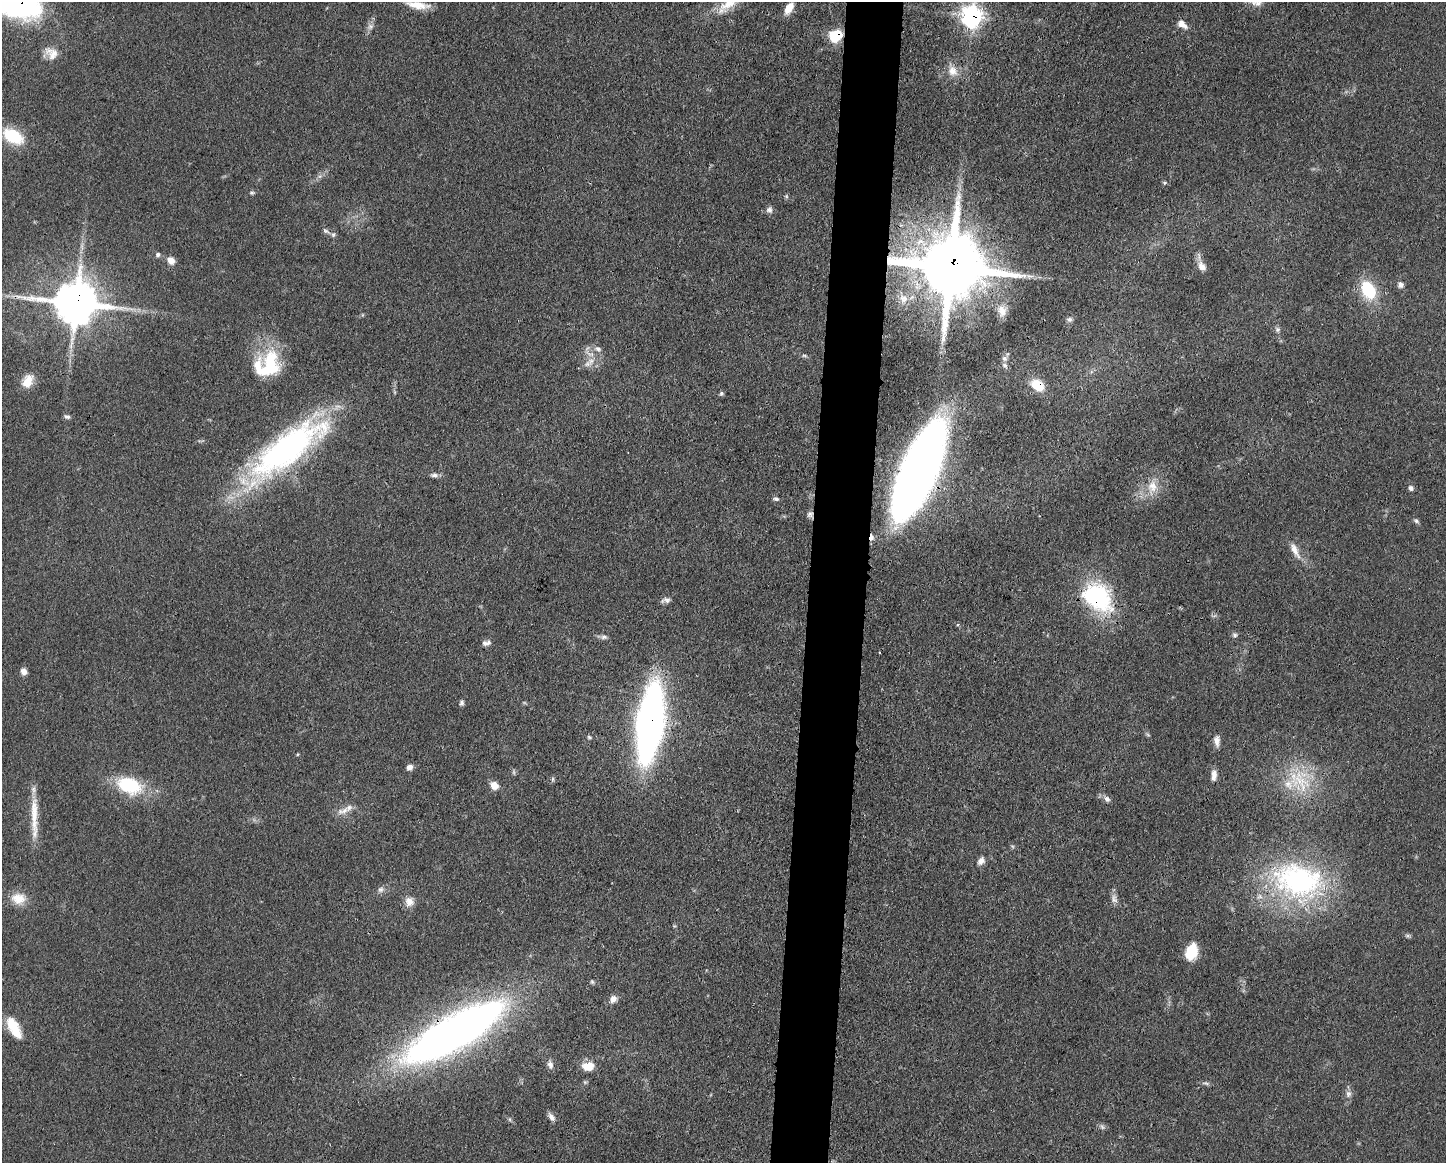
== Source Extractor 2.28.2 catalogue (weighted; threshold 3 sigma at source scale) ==
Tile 5 of 3 x 4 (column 2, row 2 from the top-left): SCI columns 1558-3001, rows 2328-3488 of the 4672 x 4656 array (HDU 1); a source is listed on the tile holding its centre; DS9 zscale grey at full resolution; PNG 1448 x 1165 px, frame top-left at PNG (2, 2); no overlay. Shown black and unused: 4% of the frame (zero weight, under 3 of 4 exposures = <1% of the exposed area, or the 3 px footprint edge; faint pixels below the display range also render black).
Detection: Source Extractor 2.28.2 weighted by HDU 2 'WHT'; one run over the whole footprint, this tile lists its part. Background 0.0585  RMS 0.0042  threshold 0.019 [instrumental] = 3 sigma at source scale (4.5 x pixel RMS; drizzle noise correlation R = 1.50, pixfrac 1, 0.05/0.05 arcsec/px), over >= 5 px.
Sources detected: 92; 2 too faint to see at this stretch — not listed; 4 inside a brighter listed object's ellipse — not listed separately; the other 86 listed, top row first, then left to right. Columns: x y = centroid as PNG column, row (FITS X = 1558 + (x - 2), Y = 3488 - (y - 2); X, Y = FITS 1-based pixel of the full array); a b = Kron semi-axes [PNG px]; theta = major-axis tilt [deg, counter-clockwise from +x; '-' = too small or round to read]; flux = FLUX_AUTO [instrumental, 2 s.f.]
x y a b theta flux
16 2 49 27 -23 140
728 4 37 12 40 10
418 5 28 8 -8 6.3
789 8 16 8 58 4.6
972 16 9 8 - 200
1182 24 14 8 -38 3
370 27 9 7 -76 1.6
836 35 11 9 31 15
51 53 19 13 -38 4.9
952 71 15 12 -74 4.6
13 136 21 13 -28 19
1165 183 6 5 - 0.65
252 193 7 5 6 0.69
786 196 6 4 -46 0.61
769 210 9 8 - 1.6
326 231 11 5 -37 1.2
82 246 9 4 -85 1.2
158 254 6 6 - 0.97
171 261 8 7 - 3.7
1202 266 12 9 -53 3.5
951 267 21 17 -15 5400
1029 276 11 6 -3 1.8
1400 285 7 7 - 1.6
1368 290 21 14 -65 19
903 299 15 12 -51 5
76 303 14 12 -10 1600
1002 311 16 12 -74 4.6
1069 319 7 6 - 1.2
1278 329 8 6 -53 1.2
598 349 8 6 -20 1.4
590 354 15 6 -19 3
804 356 8 4 -9 0.79
1004 358 8 7 - 1.8
588 364 10 9 - 2.6
268 365 37 26 54 26
28 381 17 12 62 6.2
1037 385 13 9 -36 12
721 393 7 5 50 0.75
67 417 8 5 -17 1.1
287 449 102 32 37 130
918 471 70 21 66 730
434 475 10 6 -3 1.5
1152 487 23 13 78 7.7
1411 488 8 6 -57 1.2
776 499 8 5 -9 1
810 514 9 8 - 1.5
1416 521 7 5 -29 0.92
871 537 9 5 89 2.2
1295 550 23 8 -63 4.5
1097 597 40 28 -44 45
666 600 12 6 7 1.6
958 625 5 4 - 0.56
1235 635 7 5 -2 0.98
604 637 8 7 - 1.2
486 643 11 6 11 1.8
24 671 7 6 - 2.4
462 703 7 5 71 1.1
650 723 46 15 82 340
1148 735 6 4 -19 0.56
589 737 5 5 - 0.61
1217 741 15 7 -88 2.6
409 767 8 6 36 2
1214 774 11 8 -86 2.4
553 779 6 4 71 0.65
1301 781 39 30 -63 24
129 785 30 19 -19 24
494 785 8 7 - 4.6
1107 799 9 7 -45 1.7
343 811 21 8 22 3.7
34 817 61 8 -89 11
981 861 10 8 51 2.2
1298 881 71 47 -13 89
381 889 9 7 44 1.6
18 898 19 15 -9 6.9
1114 899 14 8 -80 2.1
409 901 13 11 89 3.5
1408 936 9 4 0 0.76
1191 952 15 10 68 13
613 999 10 8 61 2.4
14 1028 27 12 -61 11
454 1032 91 25 30 370
550 1064 11 8 -69 1.9
588 1066 15 10 7 5.4
1206 1083 12 4 -11 1
1348 1094 10 8 74 1.9
551 1117 11 6 -54 2.1
Overlapping masked pixels (flux is a lower limit): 14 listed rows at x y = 16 2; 972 16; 836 35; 951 267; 76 303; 1037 385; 287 449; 918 471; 810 514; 871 537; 1097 597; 650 723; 1298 881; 454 1032
Isophote crosses this tile's border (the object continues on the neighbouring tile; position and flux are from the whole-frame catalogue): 2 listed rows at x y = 16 2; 728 4